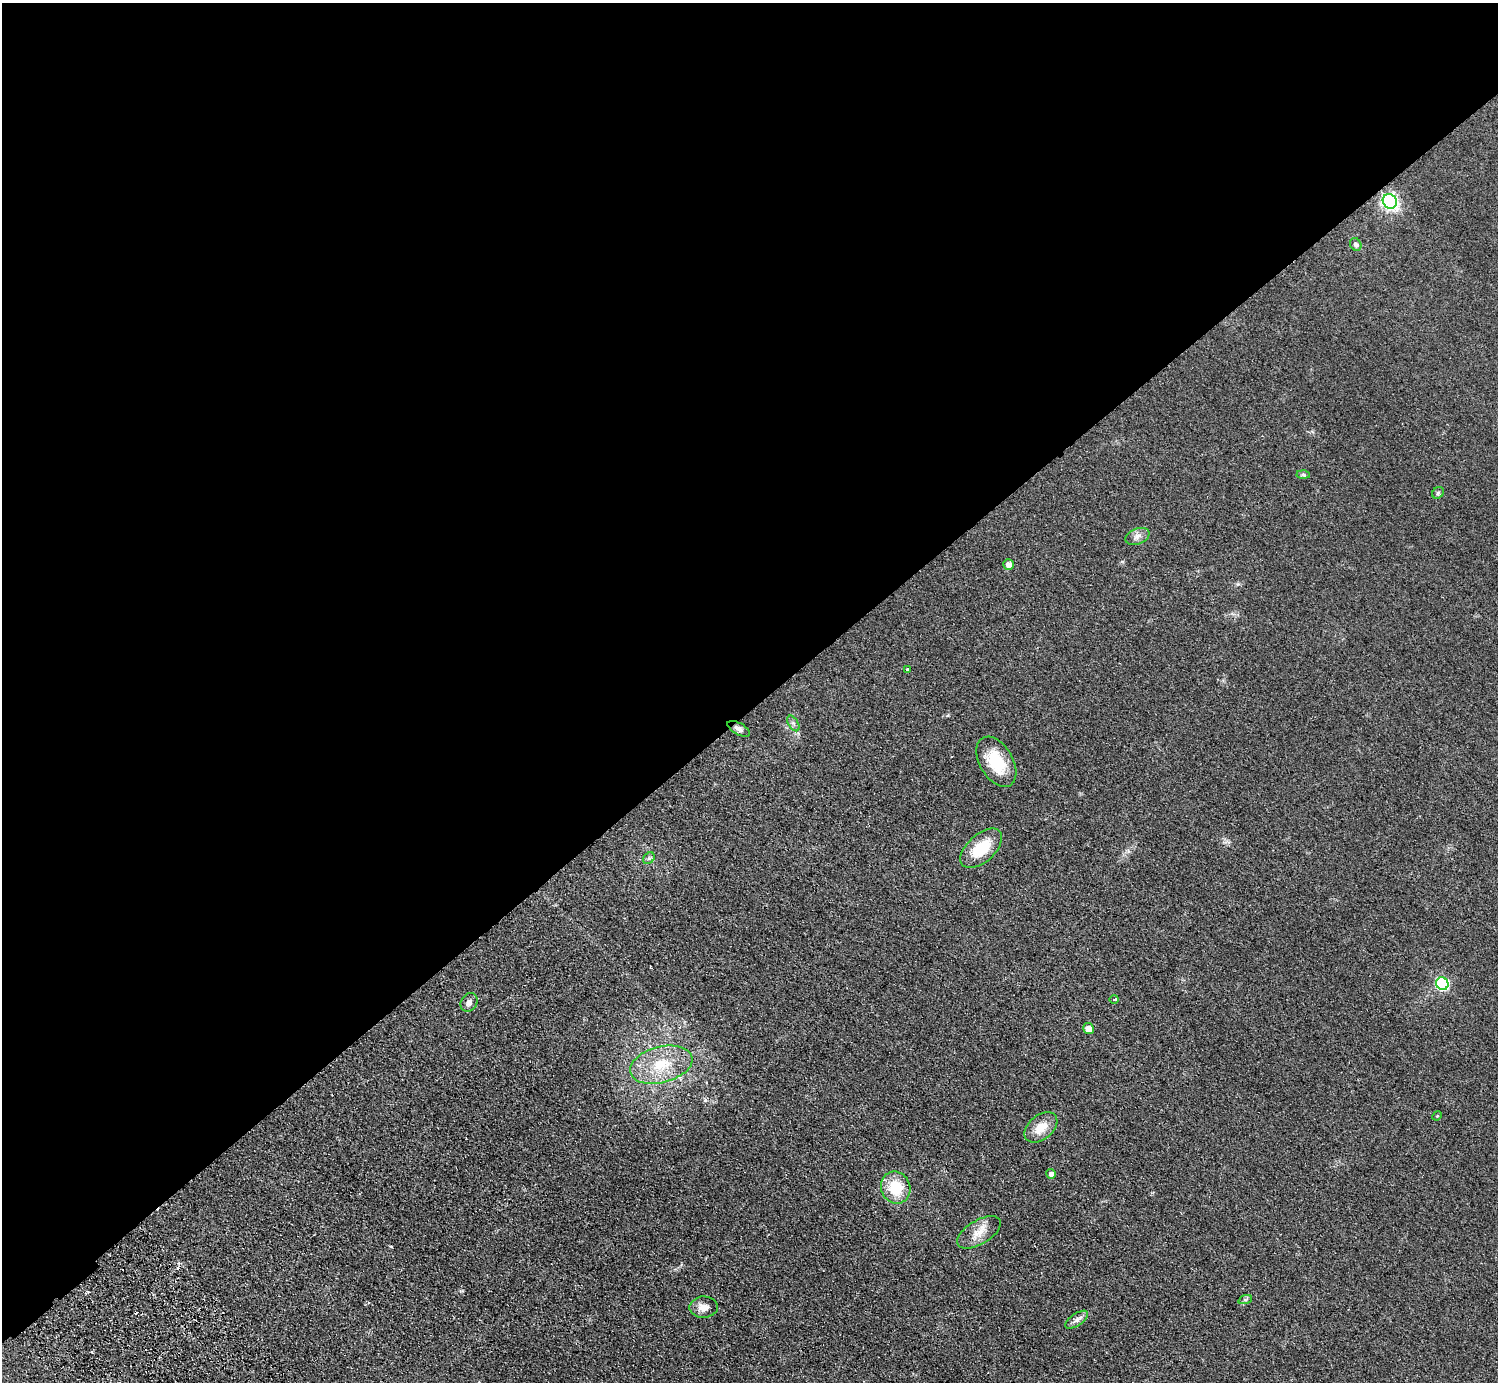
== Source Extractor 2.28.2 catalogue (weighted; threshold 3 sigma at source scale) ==
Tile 2 of 4 x 4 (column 2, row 1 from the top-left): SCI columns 1541-3036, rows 4344-5723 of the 6072 x 6066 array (HDU 1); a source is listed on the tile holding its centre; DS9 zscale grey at full resolution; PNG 1500 x 1384 px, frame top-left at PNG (2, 3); each listed source drawn as its Kron ellipse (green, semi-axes under 4 px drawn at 4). Shown black and unused: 51% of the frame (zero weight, under 2 of 3 exposures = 3% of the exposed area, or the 3 px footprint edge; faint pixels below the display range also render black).
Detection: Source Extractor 2.28.2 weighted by HDU 2 'WHT'; one run over the whole footprint, this tile lists its part. Background 0.0639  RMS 0.0091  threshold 0.0409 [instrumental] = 3 sigma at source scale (4.5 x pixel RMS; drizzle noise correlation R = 1.50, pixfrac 1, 0.05/0.05 arcsec/px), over >= 5 px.
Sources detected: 26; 1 cosmic-ray / hot-pixel residue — neither listed nor drawn; the other 25 listed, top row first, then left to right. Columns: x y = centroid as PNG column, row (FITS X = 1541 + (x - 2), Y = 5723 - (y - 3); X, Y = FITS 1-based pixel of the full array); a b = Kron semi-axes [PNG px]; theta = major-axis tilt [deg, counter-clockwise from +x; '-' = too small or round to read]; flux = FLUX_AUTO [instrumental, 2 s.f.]
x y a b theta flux
1390 201 7 6 - 260
1356 244 6 5 - 2.7
1303 475 6 4 -2 1.4
1438 493 6 5 - 1.5
1137 536 13 7 21 4.5
1008 564 5 5 - 4.9
907 669 3 3 - 1.9
793 723 8 5 -59 2.2
739 729 12 5 -29 3.8
996 762 27 16 -59 32
981 848 25 14 42 28
649 858 6 5 - 1.7
1442 984 6 6 - 110
1114 999 4 3 - 1.7
469 1002 10 8 60 3.7
1088 1029 5 5 - 7.1
661 1065 32 18 15 34
1437 1116 5 4 - 0.86
1041 1127 19 12 39 14
1051 1174 5 4 - 3.3
896 1188 16 14 -69 27
979 1232 24 12 31 12
1245 1300 7 4 18 1.6
704 1307 14 10 2 7.6
1077 1320 13 6 34 3.8
Overlapping masked pixels (flux is a lower limit): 1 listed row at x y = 739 729